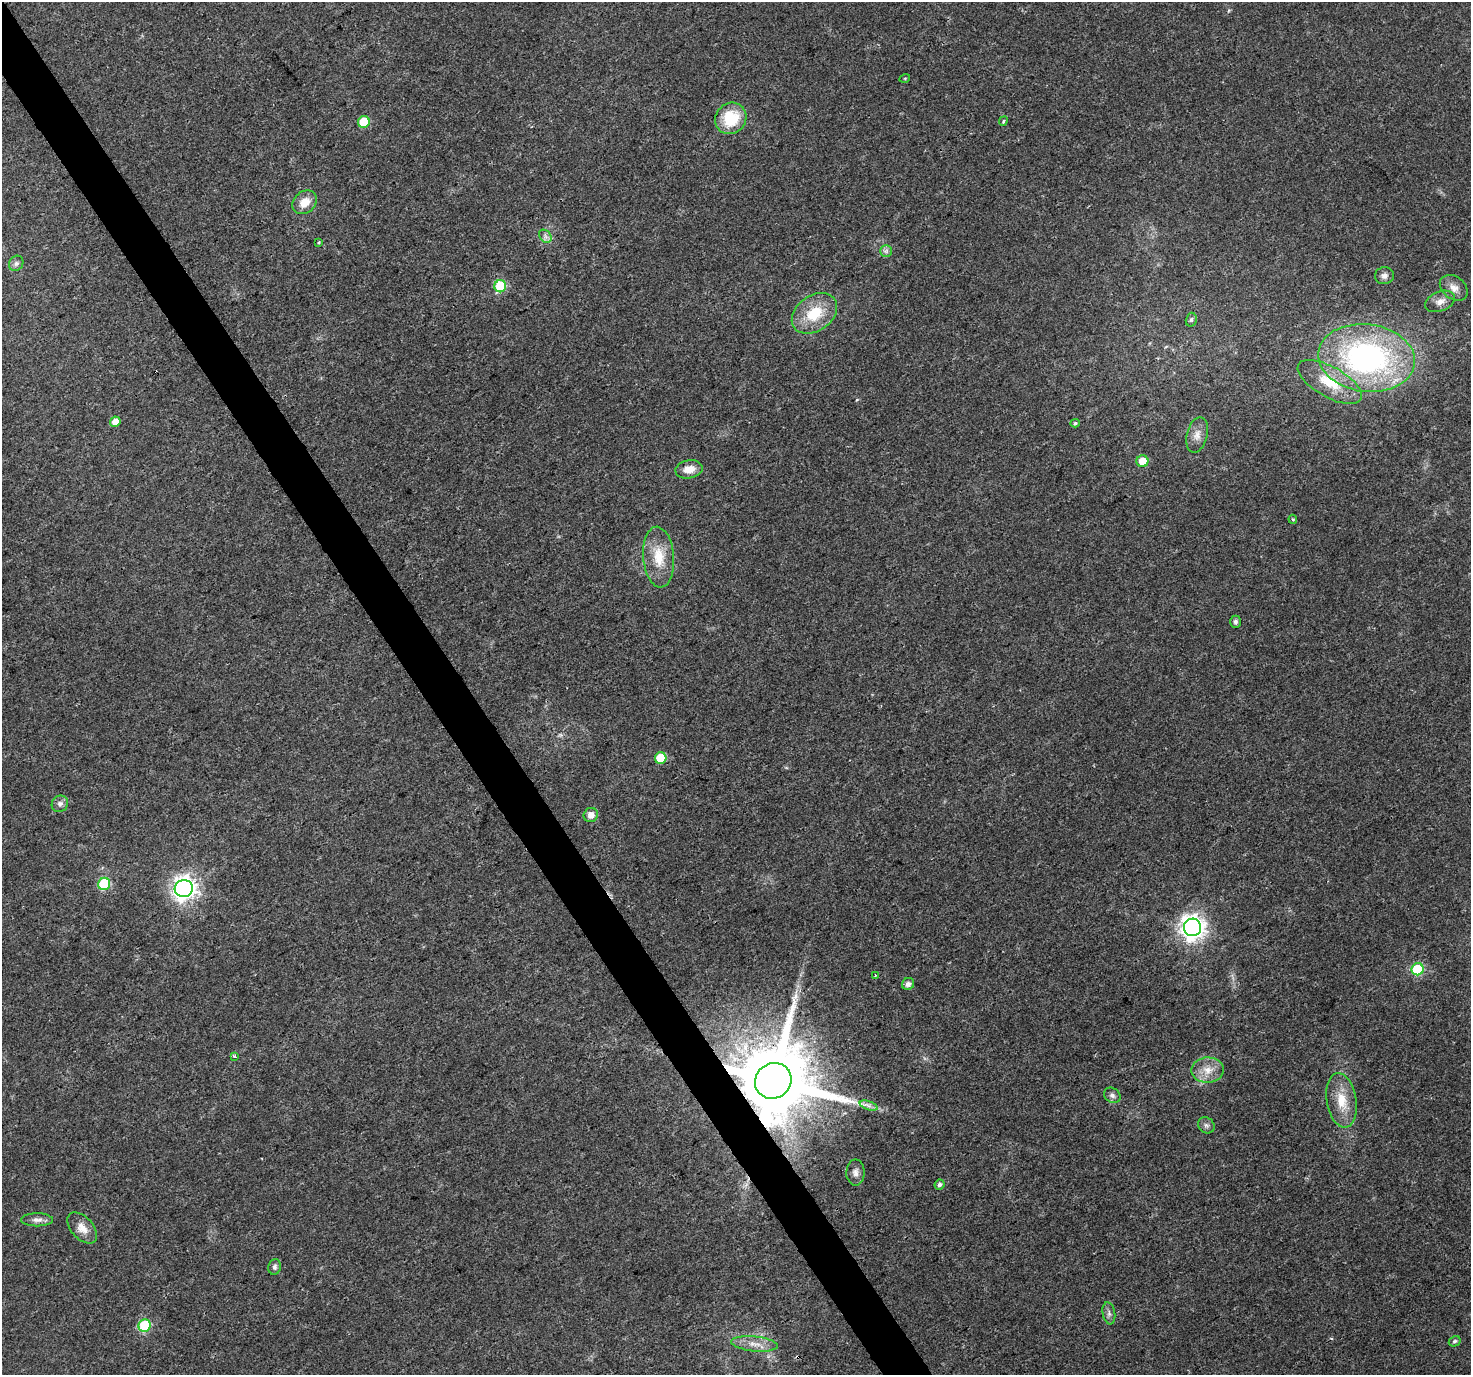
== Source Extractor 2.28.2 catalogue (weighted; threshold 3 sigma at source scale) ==
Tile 11 of 4 x 4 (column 3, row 3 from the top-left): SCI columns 2945-4413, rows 1552-2924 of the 5881 x 5789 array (HDU 1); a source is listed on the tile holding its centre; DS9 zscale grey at full resolution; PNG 1473 x 1377 px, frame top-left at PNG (2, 2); each listed source drawn as its Kron ellipse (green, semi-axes under 4 px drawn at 4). Shown black and unused: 3% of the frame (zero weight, under 3 of 4 exposures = <1% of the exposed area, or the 3 px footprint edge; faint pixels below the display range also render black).
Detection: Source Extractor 2.28.2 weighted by HDU 2 'WHT'; one run over the whole footprint, this tile lists its part. Background 0.0248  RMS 0.003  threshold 0.0137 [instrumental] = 3 sigma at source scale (4.5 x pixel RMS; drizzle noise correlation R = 1.50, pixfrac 1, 0.0396/0.0396 arcsec/px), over >= 5 px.
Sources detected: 53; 3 cosmic-ray / hot-pixel residue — neither listed nor drawn; the other 50 listed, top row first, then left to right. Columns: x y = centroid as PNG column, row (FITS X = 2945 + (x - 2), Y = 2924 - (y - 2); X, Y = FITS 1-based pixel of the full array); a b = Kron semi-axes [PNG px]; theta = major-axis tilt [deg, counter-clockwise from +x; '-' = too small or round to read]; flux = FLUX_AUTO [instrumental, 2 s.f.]
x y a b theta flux
905 78 5 3 - 0.29
731 118 16 15 - 12
1003 121 5 4 - 0.38
364 122 6 5 - 11
305 202 13 10 39 4.3
545 236 7 5 -48 1
319 242 4 3 - 0.28
886 251 6 6 - 0.85
16 263 8 6 54 0.98
1384 276 9 8 - 1.5
500 286 6 6 - 20
1454 288 15 11 -38 2.8
1440 301 16 9 22 2.6
814 313 25 17 35 11
1191 320 7 5 76 0.69
1366 358 49 33 -7 83
1330 382 36 15 -29 10
115 422 5 5 - 3.2
1075 423 5 4 - 0.51
1197 435 18 10 75 2.7
1142 461 6 6 - 4.4
689 469 14 9 11 3.5
1293 519 4 3 - 0.39
659 557 30 15 -85 8.4
1235 622 6 5 - 0.74
661 758 6 5 - 11
60 804 9 7 44 1.3
591 815 7 7 - 2.2
104 884 6 6 - 23
184 889 9 8 - 240
1193 927 9 8 - 260
1418 969 6 6 - 23
875 975 3 2 - 0.25
908 984 6 5 - 1.3
234 1056 3 3 - 1.6
1208 1070 16 12 1 4.3
773 1081 19 17 38 4800
1112 1095 9 7 -35 1
1342 1100 27 15 -80 7.7
869 1106 9 4 -19 1.2
1206 1125 9 7 -42 1
855 1172 13 9 90 1.7
939 1185 5 5 - 0.92
37 1220 16 6 -1 1.7
82 1228 18 11 -48 3.4
275 1267 8 6 77 0.85
1109 1313 11 6 -79 1.1
145 1326 6 6 - 20
1455 1341 6 5 - 0.61
754 1344 23 7 -5 3.5
Overlapping masked pixels (flux is a lower limit): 1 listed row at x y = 773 1081